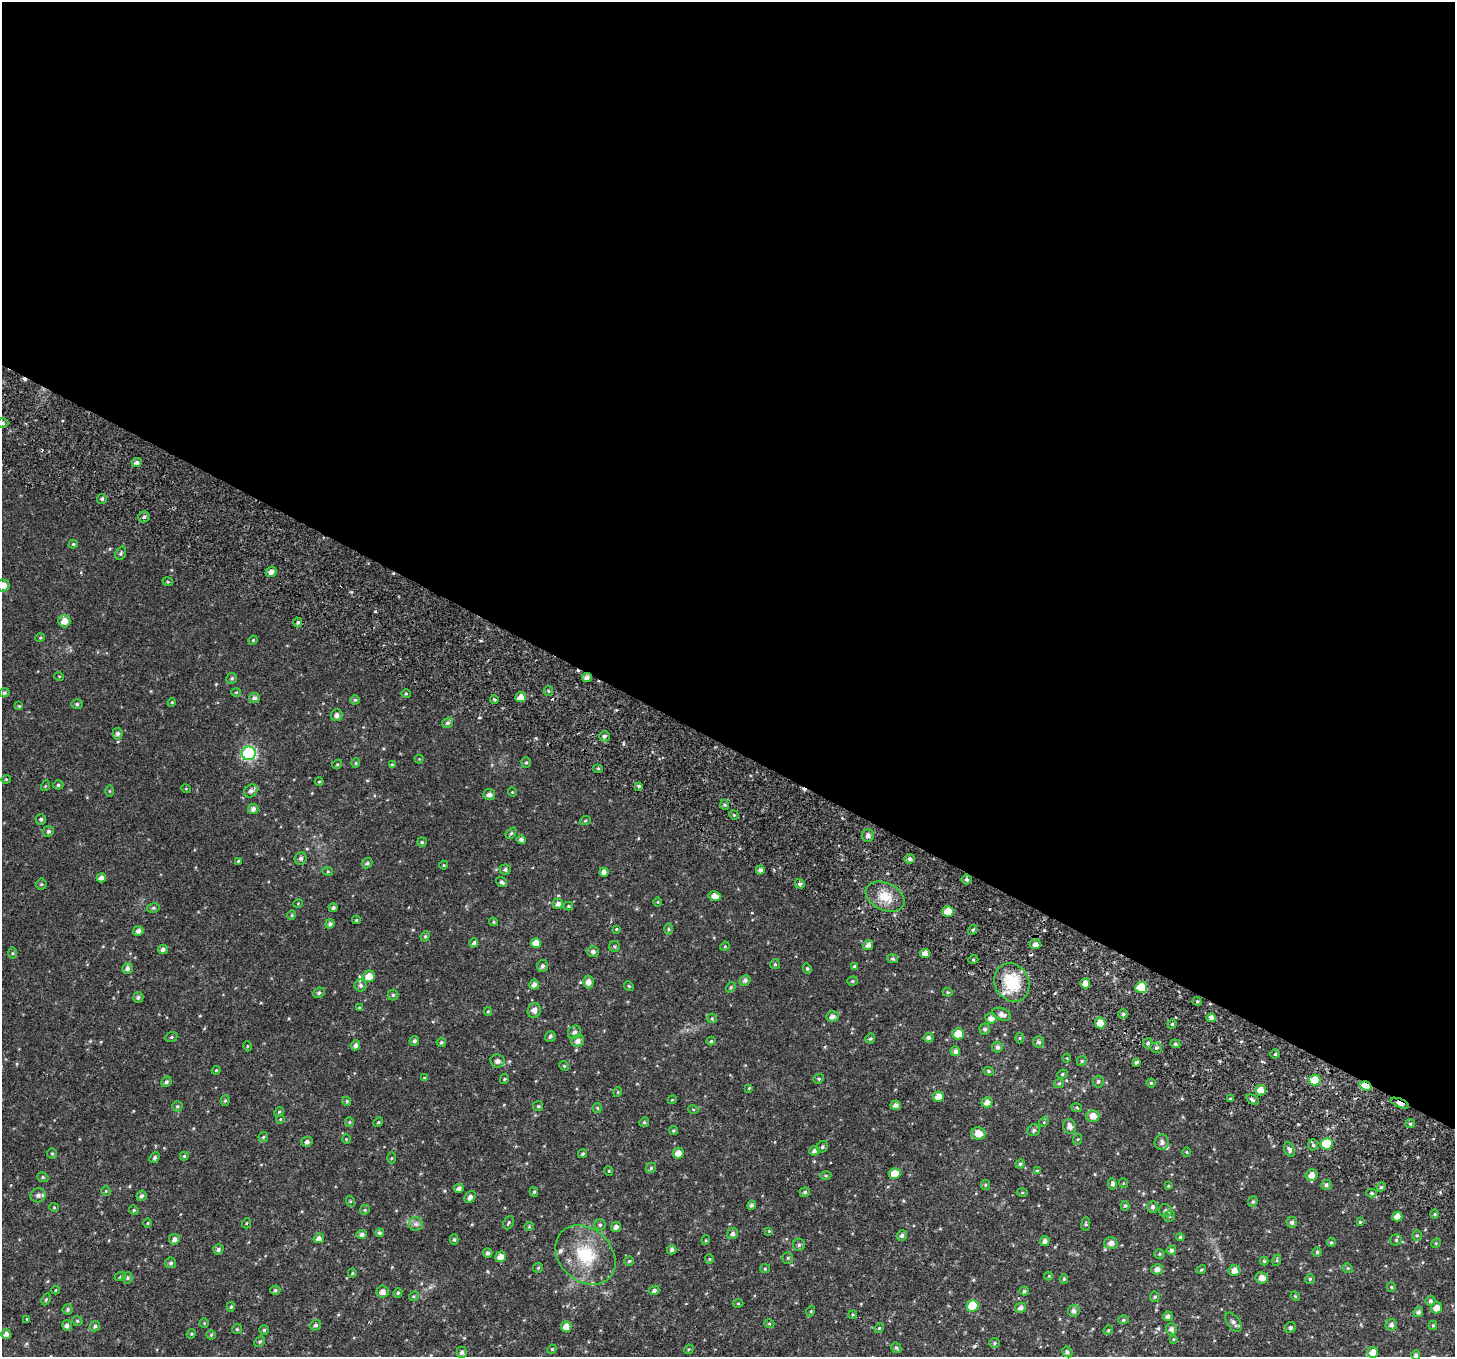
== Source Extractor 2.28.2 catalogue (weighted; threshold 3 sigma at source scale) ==
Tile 3 of 4 x 4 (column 3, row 1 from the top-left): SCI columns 2985-4437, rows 4375-5729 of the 5977 x 6104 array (HDU 1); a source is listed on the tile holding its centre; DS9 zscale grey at full resolution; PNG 1457 x 1359 px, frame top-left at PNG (2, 2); each listed source drawn as its Kron ellipse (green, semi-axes under 4 px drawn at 4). Shown black and unused: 55% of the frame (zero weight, under 2 of 3 exposures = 6% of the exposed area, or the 3 px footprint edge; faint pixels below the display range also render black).
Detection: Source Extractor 2.28.2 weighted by HDU 2 'WHT'; one run over the whole footprint, this tile lists its part. Background 0.0277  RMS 0.0088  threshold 0.0395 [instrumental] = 3 sigma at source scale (4.5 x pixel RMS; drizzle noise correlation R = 1.50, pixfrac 1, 0.0396/0.0396 arcsec/px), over >= 5 px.
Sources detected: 372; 6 cosmic-ray / hot-pixel residue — neither listed nor drawn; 5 inside a brighter listed object's ellipse — not listed separately; the other 361 listed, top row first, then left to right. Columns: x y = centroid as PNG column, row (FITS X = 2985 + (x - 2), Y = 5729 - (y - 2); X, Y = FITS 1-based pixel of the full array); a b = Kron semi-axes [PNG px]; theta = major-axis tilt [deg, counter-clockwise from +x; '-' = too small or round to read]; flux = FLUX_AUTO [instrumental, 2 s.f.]
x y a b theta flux
2 423 6 5 - 1.4
137 463 5 4 - 3.1
102 499 5 5 - 1.6
144 517 5 5 - 1.8
73 544 4 4 - 1
121 553 7 5 69 1.4
271 572 5 5 - 3.9
168 582 5 3 - 0.84
3 585 6 6 - 5
64 621 6 6 - 6.7
298 622 5 4 - 1.4
40 638 5 3 - 0.74
253 640 5 4 - 0.88
59 676 5 3 - 0.65
587 677 5 4 - 3.2
232 678 5 5 - 1.6
548 691 5 4 - 1.2
236 692 5 3 - 0.72
4 693 5 4 - 1.6
406 694 5 4 - 0.92
521 697 5 5 - 5.4
254 698 5 5 - 2.4
494 699 4 3 - 1.1
355 700 4 4 - 1.2
172 702 4 3 - 0.78
77 704 6 5 - 1.4
19 706 4 4 - 0.8
337 715 6 6 - 3.1
448 723 5 5 - 2
117 734 6 5 - 2.5
604 736 5 5 - 2.3
249 753 7 6 - 120
419 759 4 4 - 0.7
356 763 4 4 - 0.89
526 763 5 4 - 1.2
337 764 5 4 - 0.97
392 765 4 4 - 1.4
598 768 5 3 - 1
6 779 4 4 - 0.76
319 782 4 3 - 0.83
58 785 5 4 - 1.4
45 786 5 3 - 0.72
639 787 3 3 - 3.4
186 789 5 3 - 0.67
109 791 6 4 90 0.78
251 791 7 6 - 3.1
512 792 4 4 - 0.78
489 795 6 5 - 3.3
725 805 5 3 - 0.99
253 809 5 5 - 3.3
734 815 5 4 - 0.9
41 819 5 5 - 1.6
585 821 5 3 - 0.88
48 831 5 5 - 1.8
511 833 6 4 51 1.5
868 835 6 6 - 3
521 839 5 4 - 2.2
422 842 4 4 - 1.2
301 858 6 6 - 2.4
909 859 5 5 - 2.4
238 861 4 3 - 0.9
367 863 5 4 - 1.4
444 865 4 4 - 0.76
505 869 5 5 - 2.2
760 870 4 4 - 2.8
328 872 5 3 - 0.82
604 872 4 4 - 4.3
101 878 5 4 - 3.9
966 879 5 5 - 1.8
502 882 6 4 -39 1.9
41 884 5 5 - 1.1
800 884 5 4 - 1.9
715 896 6 5 - 5.6
885 897 20 13 -25 16
658 902 5 3 - 0.69
298 903 5 3 - 0.61
558 904 5 5 - 3.2
568 906 4 4 - 0.91
153 908 6 5 - 1.4
333 908 4 4 - 2
948 911 5 5 - 16
292 915 5 4 - 0.91
356 920 4 3 - 1
494 922 4 4 - 0.97
330 924 5 4 - 2.4
616 929 4 4 - 0.79
668 929 6 4 90 1.2
973 930 5 4 - 1
138 931 5 5 - 3
425 936 5 4 - 1.2
474 943 5 4 - 2.5
536 943 5 5 - 8.8
1035 944 5 5 - 4.2
868 945 5 5 - 3.4
615 946 5 5 - 1.3
725 946 5 4 - 0.76
163 949 5 4 - 2.6
593 951 6 5 - 2.4
13 953 6 4 90 1
925 953 5 4 - 5.3
893 959 5 4 - 1.3
973 960 5 3 - 0.93
775 964 5 5 - 1.2
542 966 6 5 - 2.4
854 967 4 3 - 1.3
127 968 6 5 - 2.7
807 968 5 4 - 1.2
369 976 6 5 - 7.9
745 980 6 5 - 2.8
852 981 5 4 - 1.1
588 982 6 5 - 4.3
1012 983 20 17 -63 32
1085 983 5 5 - 5.7
534 985 5 5 - 3.4
361 986 6 6 - 2.3
629 986 5 4 - 1
731 987 5 4 - 1.2
1141 987 6 5 - 23
948 992 5 4 - 1.1
319 993 6 5 - 1.7
393 995 5 5 - 1.4
138 997 5 5 - 1.8
1197 1001 4 4 - 1.2
359 1008 3 3 - 0.89
534 1010 7 6 - 3.8
488 1011 4 4 - 0.88
1002 1014 9 6 -21 3.6
1123 1014 5 5 - 1.6
832 1016 6 5 - 3.5
712 1018 5 4 - 1.2
991 1018 6 5 - 4.2
1211 1018 5 4 - 3.8
1100 1023 5 5 - 8.4
1172 1024 4 4 - 1
985 1029 5 5 - 2.1
574 1032 7 6 - 2.5
958 1034 6 5 - 10
550 1036 5 5 - 1.9
171 1037 6 5 - 1.2
870 1038 5 4 - 1.2
929 1038 5 5 - 2.4
1020 1038 5 3 - 0.8
414 1041 5 4 - 2.1
578 1041 6 6 - 3.6
711 1041 4 4 - 1
441 1042 5 4 - 1.3
1039 1042 5 5 - 1.9
1148 1043 5 4 - 1.4
1175 1044 5 4 - 1.5
355 1045 5 4 - 2.6
247 1046 5 3 - 0.68
997 1047 5 5 - 2.4
1156 1048 6 5 - 1.7
955 1051 5 5 - 2.8
1275 1054 4 4 - 1.1
1067 1058 4 3 - 0.61
497 1061 7 6 - 3.6
1082 1061 5 4 - 1.2
1136 1062 4 3 - 1.6
564 1066 5 4 - 0.92
216 1070 4 4 - 0.85
989 1071 5 4 - 1.2
1062 1074 5 4 - 1.2
424 1078 4 2 - 0.54
504 1079 5 3 - 0.9
819 1079 5 4 - 1.2
1315 1080 6 5 - 16
1098 1081 6 5 - 1.7
166 1082 5 5 - 1.7
1059 1083 5 4 - 1.1
1151 1083 4 4 - 1.1
1365 1086 6 4 -18 23
749 1088 4 3 - 0.64
1261 1090 5 5 - 8.4
618 1092 5 3 - 0.7
938 1097 6 5 - 7.1
1230 1099 4 3 - 0.9
672 1100 4 3 - 0.7
1252 1100 7 4 -31 1.9
225 1101 5 4 - 1.1
347 1101 4 4 - 1
987 1102 5 5 - 5.1
1400 1103 10 4 -23 6.2
895 1105 5 4 - 2.9
177 1106 5 5 - 1.4
538 1106 5 5 - 1.2
597 1108 5 4 - 1
1076 1108 5 3 - 1
693 1109 5 3 - 0.77
279 1112 5 4 - 0.98
1093 1116 6 6 - 6.6
280 1119 4 4 - 0.74
349 1122 5 4 - 0.95
378 1122 5 4 - 0.99
644 1122 5 4 - 1.1
1044 1122 5 4 - 0.92
1410 1124 5 4 - 1.3
1070 1126 8 6 -70 4
1034 1130 6 6 - 2.1
673 1131 4 4 - 1.2
978 1133 7 6 - 8.3
263 1137 5 4 - 0.98
346 1139 5 3 - 0.66
1078 1139 5 3 - 0.8
307 1142 6 5 - 2.4
1162 1142 8 7 - 2.8
1326 1144 6 6 - 35
1313 1145 5 5 - 1.6
822 1147 6 5 - 1.5
1289 1149 7 5 -66 2.2
814 1151 5 5 - 2.3
1187 1152 5 3 - 0.7
52 1153 5 4 - 1
678 1153 5 5 - 5.8
582 1154 5 4 - 1.2
184 1156 4 4 - 1
155 1157 6 4 49 1.7
391 1158 5 4 - 0.8
1020 1164 4 4 - 1.3
651 1168 6 4 48 1.2
609 1171 5 3 - 0.64
1037 1171 4 4 - 1
895 1174 6 5 - 12
1311 1175 6 5 - 5.3
826 1176 5 3 - 1
43 1177 6 4 -22 1.2
1123 1183 5 3 - 0.67
1112 1184 5 4 - 2
985 1185 5 4 - 0.97
1326 1185 5 5 - 1.8
1168 1186 4 4 - 0.85
1381 1187 5 4 - 1.2
459 1188 5 4 - 3
106 1191 5 4 - 0.95
534 1192 5 4 - 1.1
805 1192 5 4 - 1.7
1022 1193 5 3 - 0.83
1372 1193 5 4 - 1.4
38 1195 7 7 - 3
141 1196 5 5 - 2
470 1197 7 5 54 3.2
350 1201 5 3 - 0.81
1253 1202 5 5 - 1.4
751 1205 5 4 - 2.1
1125 1206 5 4 - 1.2
54 1207 4 4 - 0.8
1152 1207 6 5 - 2.3
134 1210 5 4 - 1.1
365 1210 5 4 - 1.1
1165 1211 7 6 - 2.4
1435 1214 5 3 - 0.87
1169 1216 6 5 - 1.4
1397 1217 5 5 - 6.9
1292 1222 5 5 - 2.3
1360 1222 3 3 - 0.88
147 1223 4 3 - 0.77
247 1223 5 3 - 0.69
509 1223 7 5 65 1.4
416 1224 7 7 - 2.6
1086 1224 7 3 83 1.1
600 1225 5 5 - 1.5
529 1226 4 4 - 0.88
616 1227 5 5 - 3.4
769 1231 4 4 - 0.7
380 1233 4 4 - 1.7
733 1234 6 5 - 2.3
362 1235 5 4 - 2.7
902 1235 5 5 - 2.2
1417 1236 5 5 - 1.3
1180 1237 4 4 - 1.2
319 1238 5 4 - 3.5
174 1239 5 5 - 3.5
454 1239 5 4 - 1.4
706 1240 5 3 - 0.71
1396 1240 5 5 - 1.3
1045 1241 5 5 - 3.2
1331 1242 5 4 - 1
1111 1243 7 5 1 3.7
1436 1243 5 4 - 0.93
799 1245 6 6 - 2
218 1249 5 5 - 2
672 1250 5 4 - 2.1
1171 1250 5 4 - 2.5
1317 1252 4 4 - 1.1
488 1253 5 4 - 2.5
1159 1254 5 4 - 1.1
585 1255 33 26 -44 42
501 1257 5 5 - 6.6
788 1258 5 5 - 1.2
709 1259 5 4 - 0.9
1277 1260 6 4 73 1.1
629 1261 5 4 - 1.1
1264 1261 4 4 - 0.99
171 1263 5 5 - 1.7
538 1268 5 5 - 0.95
1348 1268 5 4 - 1.1
765 1269 5 4 - 1
1157 1269 6 5 - 3.5
1201 1269 5 3 - 0.94
1234 1270 6 5 - 4.9
352 1273 5 4 - 0.98
1049 1276 4 4 - 0.78
120 1277 6 3 19 0.98
127 1278 5 5 - 1.3
1262 1278 6 5 - 5.5
1064 1279 4 4 - 0.98
1310 1279 5 5 - 1.2
1391 1287 4 4 - 1
56 1290 4 3 - 0.58
275 1290 5 4 - 1.3
654 1290 5 4 - 2.4
1024 1291 4 4 - 1.3
382 1292 6 6 - 4.1
398 1293 5 4 - 1.1
414 1296 5 4 - 0.99
1295 1296 5 4 - 0.84
1155 1297 5 4 - 1.3
46 1299 6 4 63 1.2
1430 1301 5 4 - 1.6
738 1303 5 3 - 0.72
973 1306 6 6 - 28
231 1307 5 4 - 1.3
1021 1308 5 5 - 3.2
1436 1308 6 5 - 6.1
68 1309 5 5 - 1.5
811 1311 5 3 - 0.84
1074 1311 6 5 - 3.1
1418 1312 5 4 - 2.4
853 1315 4 3 - 0.89
1168 1316 5 5 - 2.5
27 1319 3 3 - 2.6
1123 1320 5 4 - 1.2
77 1321 5 4 - 1.2
1233 1322 11 6 -56 3.4
204 1323 4 4 - 0.82
769 1324 5 3 - 0.82
67 1325 5 5 - 2.8
315 1325 5 5 - 1.9
1391 1325 6 5 - 2.8
1433 1325 5 4 - 1
95 1326 5 5 - 1.8
566 1327 5 5 - 6.7
1290 1327 6 5 - 1.9
879 1328 5 4 - 1
237 1329 5 5 - 1.3
1171 1329 5 5 - 2.7
264 1330 5 5 - 1.3
1108 1330 5 4 - 1
6 1334 5 5 - 3.6
191 1334 5 4 - 0.96
211 1335 5 4 - 0.98
1173 1339 4 3 - 0.74
260 1342 6 4 48 1.3
995 1343 5 5 - 1.1
896 1348 5 4 - 1.3
552 1349 5 4 - 0.8
689 1349 5 4 - 0.91
462 1352 5 5 - 2.3
1067 1352 6 4 -59 1.9
1373 1352 5 5 - 7.5
1416 1355 5 4 - 2.2
Overlapping masked pixels (flux is a lower limit): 3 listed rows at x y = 587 677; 1365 1086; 1400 1103
Isophote crosses this tile's border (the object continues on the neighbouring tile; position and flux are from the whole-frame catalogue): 3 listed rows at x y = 2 423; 3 585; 1416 1355